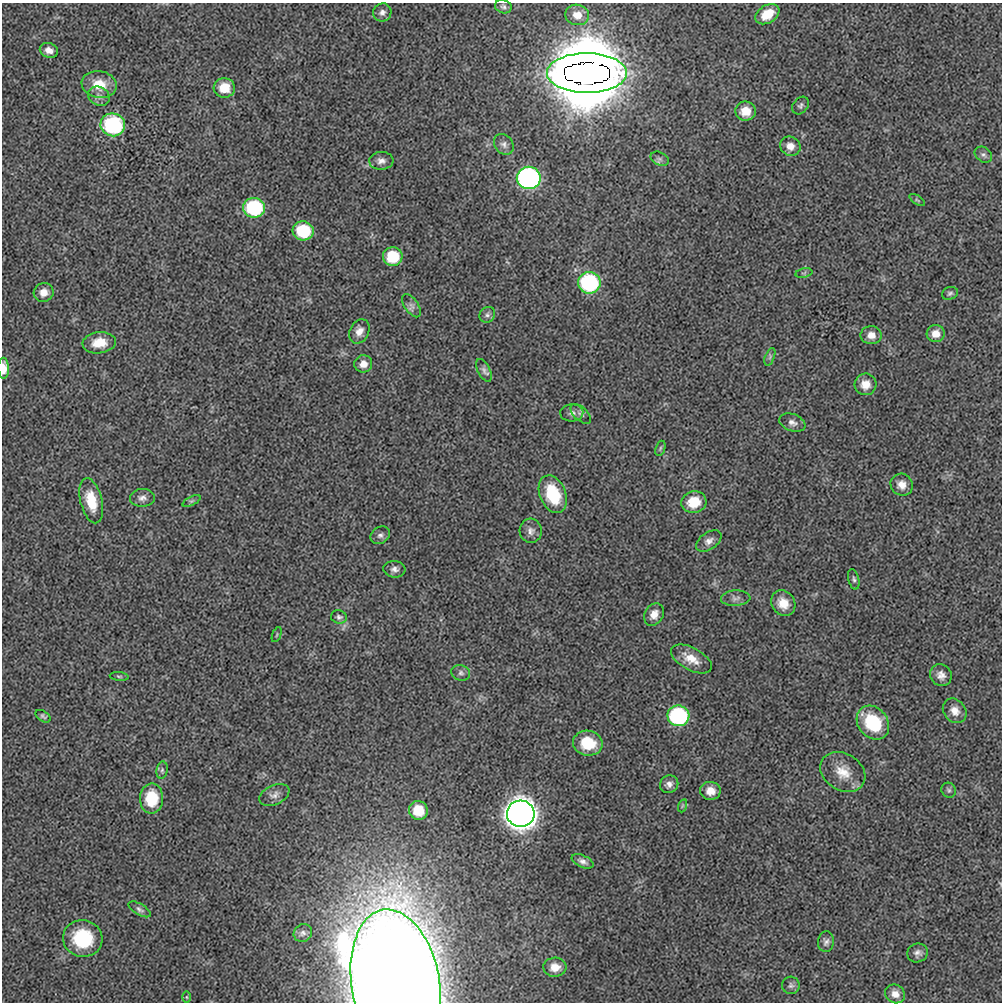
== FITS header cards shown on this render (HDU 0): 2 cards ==
NAXIS1  =                 1000 / length of data axis 1
NAXIS2  =                 1000 / length of data axis 2

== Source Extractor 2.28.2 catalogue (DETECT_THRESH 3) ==
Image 1000 x 1000 px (HDU 0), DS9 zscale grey, 1 PNG px = 1 image px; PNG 1004 x 1004 px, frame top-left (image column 1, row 1000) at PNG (2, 3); each listed source drawn as its Kron ellipse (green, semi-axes under 4 px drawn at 4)
Background 4.74e-05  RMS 0.0037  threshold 0.011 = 3 sigma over >= 5 px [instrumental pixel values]
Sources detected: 87; all 87 listed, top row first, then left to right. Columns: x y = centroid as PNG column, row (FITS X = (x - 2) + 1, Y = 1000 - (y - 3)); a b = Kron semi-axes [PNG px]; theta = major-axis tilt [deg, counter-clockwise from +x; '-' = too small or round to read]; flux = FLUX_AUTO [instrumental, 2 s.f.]
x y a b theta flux
503 7 8 6 -16 0.7
382 12 9 9 - 1.1
767 14 13 8 33 4.4
577 15 12 10 -10 2.7
49 50 9 7 -20 1.8
587 73 40 20 0 6800
99 84 17 13 -10 5
224 88 11 9 -4 5.2
99 96 11 9 -30 1.2
800 105 10 7 51 0.73
745 111 10 9 - 4
113 125 12 11 - 24
504 144 11 9 -49 1.2
790 146 10 9 - 2.2
983 155 9 7 -39 0.74
660 159 9 6 -27 0.76
381 161 12 9 4 1.5
529 178 12 11 - 69
917 200 9 3 -33 0.36
254 208 11 10 - 22
303 231 10 9 - 13
393 257 10 9 - 8.8
804 273 9 4 12 0.45
589 283 11 10 - 31
44 292 10 9 - 2.3
950 293 8 6 19 0.64
411 306 13 7 -55 1.1
487 315 8 7 - 0.83
359 331 13 9 63 2
936 334 9 8 - 2.5
871 335 10 9 - 2.1
99 343 17 10 6 4.3
770 357 9 4 68 0.6
363 364 9 8 - 2
3 368 10 5 -88 2.8
484 370 12 6 -64 0.92
866 384 11 10 - 2.8
572 413 11 8 3 1.1
581 414 12 6 -43 0.91
792 423 13 8 -20 1.3
660 448 8 4 71 0.44
902 485 11 10 - 2.2
553 494 20 13 -68 11
142 498 12 9 4 1.3
91 501 23 11 -76 6.6
191 501 10 4 26 0.57
694 502 13 10 14 5.8
531 531 12 11 - 1.4
380 535 10 8 33 0.97
709 541 14 8 34 1.6
394 569 11 8 -6 1.2
854 579 10 5 -77 0.61
736 598 15 7 3 1.3
783 603 13 11 -54 3.6
654 614 12 9 59 2.2
339 617 8 6 -13 0.73
277 635 8 2 69 0.25
691 659 22 11 -28 3.9
461 673 9 7 -18 0.8
941 675 11 10 - 1.8
119 676 9 3 -5 0.38
955 711 13 10 -50 2.3
43 716 8 5 -34 0.57
678 716 11 10 - 30
873 723 18 14 -51 13
588 743 15 12 -11 7.6
162 770 8 5 81 0.6
843 772 24 18 -32 5.2
669 784 9 8 - 1.3
949 790 8 7 - 0.57
710 791 10 9 - 2.7
274 795 16 9 25 1.7
151 798 15 11 87 9.2
682 806 7 4 71 0.39
418 810 9 9 - 5.5
521 814 14 13 - 410
583 861 12 6 -24 1.1
140 909 12 5 -30 0.83
303 933 9 8 - 0.82
83 939 20 18 -13 15
826 942 10 8 82 0.98
918 953 10 9 - 1.2
555 967 11 9 1 2.6
396 985 76 44 -80 930
791 985 9 8 - 0.74
895 994 10 9 - 2
187 997 5 3 - 0.24
At the frame edge (FLAGS 8, measured only in part): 2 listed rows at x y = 3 368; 396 985